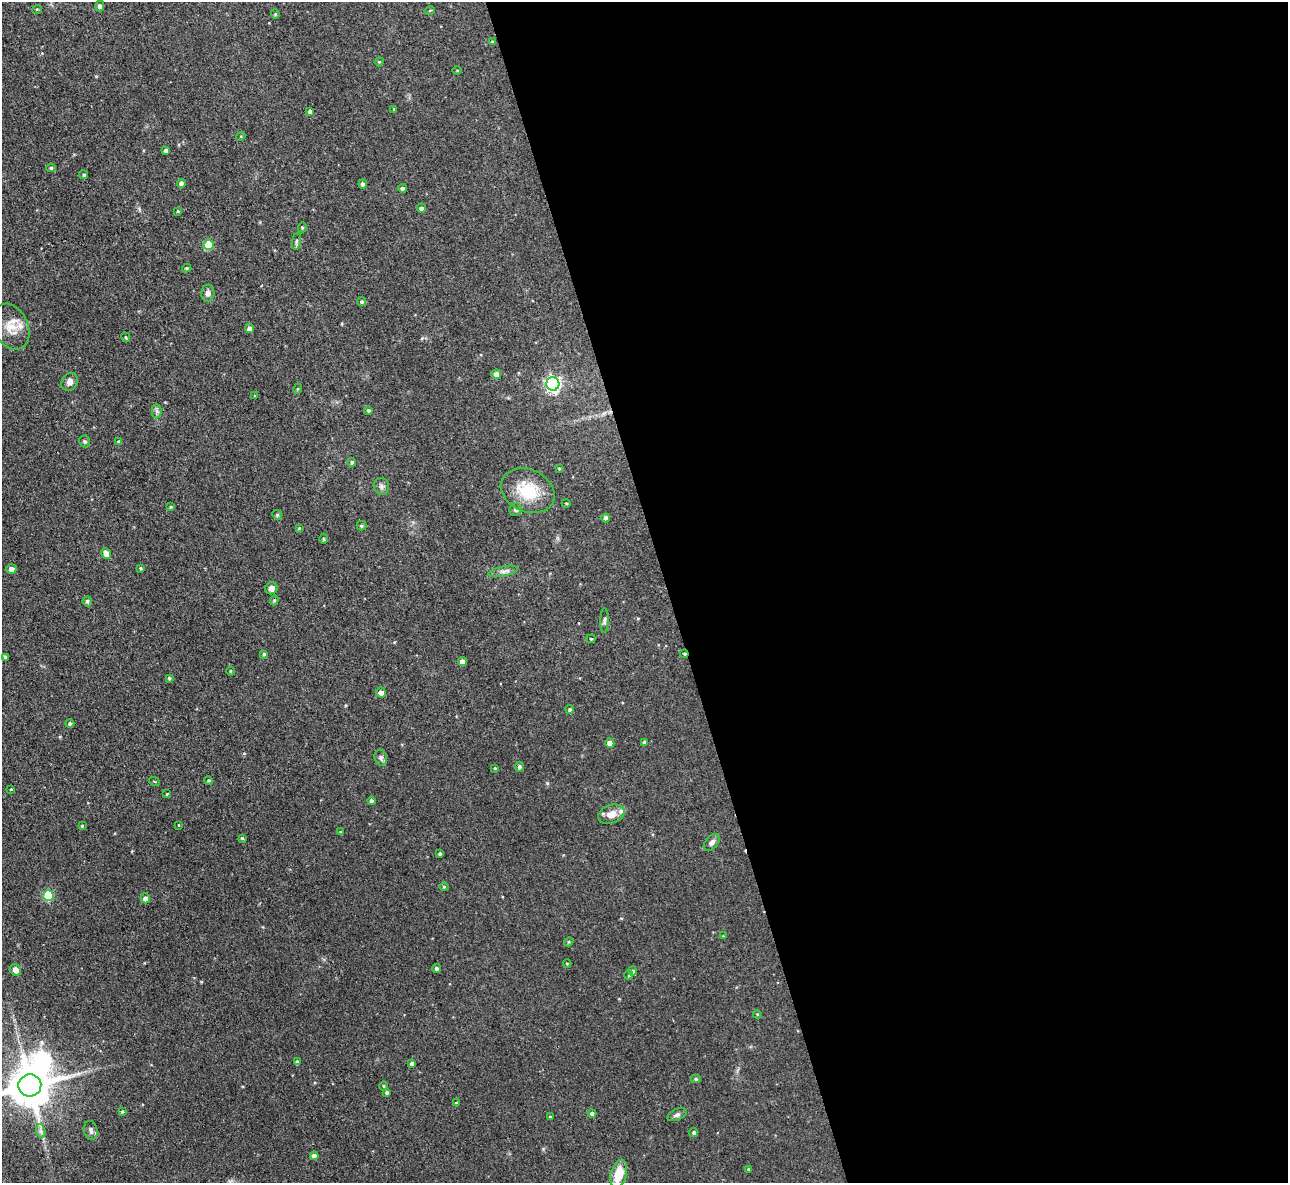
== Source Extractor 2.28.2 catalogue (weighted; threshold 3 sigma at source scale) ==
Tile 8 of 4 x 4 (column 4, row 2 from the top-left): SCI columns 3860-5145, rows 2504-3684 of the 5145 x 5129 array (HDU 1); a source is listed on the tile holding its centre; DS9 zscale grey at full resolution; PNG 1290 x 1185 px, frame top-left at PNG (2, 2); each listed source drawn as its Kron ellipse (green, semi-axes under 4 px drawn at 4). Shown black and unused: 48% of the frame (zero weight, under 3 of 4 exposures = <1% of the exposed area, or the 3 px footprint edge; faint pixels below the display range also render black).
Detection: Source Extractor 2.28.2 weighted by HDU 2 'WHT'; one run over the whole footprint, this tile lists its part. Background 0.0486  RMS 0.0073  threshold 0.033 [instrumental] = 3 sigma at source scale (4.5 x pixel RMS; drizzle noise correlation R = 1.50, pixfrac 1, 0.05/0.05 arcsec/px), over >= 5 px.
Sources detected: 114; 1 inside a brighter object's white glare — neither listed nor drawn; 2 inside a brighter listed object's ellipse — not listed separately; the other 111 listed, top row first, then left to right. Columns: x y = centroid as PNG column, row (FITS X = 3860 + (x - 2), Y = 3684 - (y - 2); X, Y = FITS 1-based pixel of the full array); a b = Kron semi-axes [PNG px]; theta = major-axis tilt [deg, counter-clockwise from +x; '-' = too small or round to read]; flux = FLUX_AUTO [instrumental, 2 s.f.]
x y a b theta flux
100 6 5 4 - 2.1
37 9 5 3 - 0.58
430 10 5 3 - 0.6
275 14 4 4 - 0.73
492 42 4 3 - 0.75
379 62 4 3 - 0.66
457 70 5 3 - 0.65
394 109 3 3 - 0.76
310 111 4 3 - 1.7
241 136 5 3 - 0.65
166 150 4 3 - 2
51 168 5 4 - 1.4
84 175 4 4 - 1.2
181 183 4 4 - 2.1
363 184 4 4 - 2
402 188 4 4 - 1.9
421 208 5 4 - 1.9
178 211 4 3 - 0.71
302 227 5 4 - 0.96
297 241 9 4 80 1.5
208 245 5 5 - 22
187 268 4 3 - 0.99
208 293 8 6 84 2.8
362 302 5 4 - 1.2
11 327 24 17 -64 12
250 329 4 4 - 3.7
126 337 5 3 - 0.78
496 374 5 5 - 3.2
70 382 9 8 - 3.5
553 384 7 6 - 180
297 389 5 3 - 0.61
254 396 4 2 - 0.49
368 410 4 4 - 1.2
157 411 7 5 -90 1.7
85 441 6 5 - 1.2
119 442 4 4 - 1.4
352 462 4 4 - 1.3
559 468 4 3 - 0.75
381 486 8 7 - 2.3
528 491 28 21 -24 28
566 503 4 3 - 0.65
171 507 4 3 - 0.73
516 510 6 6 - 1.9
277 515 5 4 - 1
606 518 4 4 - 2.7
361 526 5 5 - 1.3
299 528 4 3 - 0.65
324 539 5 3 - 0.76
106 554 6 4 -62 4.5
141 568 4 3 - 0.86
11 569 5 5 - 3.5
503 571 15 5 12 3.1
271 588 6 5 - 3
274 600 5 4 - 1.1
87 601 5 4 - 1.5
605 620 12 4 89 1.6
591 639 4 4 - 0.78
264 654 4 4 - 1.1
684 654 4 3 - 0.87
5 657 4 3 - 1.7
462 662 4 4 - 4.6
230 671 4 3 - 0.65
169 678 4 3 - 1.1
381 693 5 5 - 3.1
570 709 4 4 - 1.2
70 723 4 4 - 1.6
610 743 4 4 - 6
644 743 4 4 - 1.5
381 758 8 6 -74 2.1
519 767 5 4 - 1.7
495 768 3 3 - 0.62
154 781 5 3 - 0.58
208 781 4 4 - 0.83
11 789 4 3 - 0.68
167 794 4 3 - 0.62
371 801 4 3 - 1.7
611 814 14 9 20 7.3
179 825 3 2 - 0.49
82 826 4 3 - 0.67
341 832 4 3 - 0.66
242 838 4 4 - 0.94
712 842 10 6 48 2.7
440 854 3 3 - 1.1
444 887 4 4 - 0.78
48 895 5 5 - 34
145 898 5 5 - 3.1
723 936 4 4 - 0.55
569 942 5 4 - 0.8
567 963 4 3 - 0.54
436 968 4 4 - 1.5
15 970 6 5 - 4.8
632 971 4 4 - 2.2
629 975 4 4 - 0.76
757 1014 4 3 - 0.68
297 1062 4 4 - 2
412 1063 4 4 - 1.5
696 1079 5 4 - 1
30 1085 11 11 - 2900
383 1086 5 3 - 0.66
387 1093 4 3 - 1.3
456 1103 4 3 - 0.68
122 1112 3 3 - 0.78
592 1113 4 4 - 1.7
677 1115 10 5 24 2.2
550 1117 4 2 - 0.49
91 1130 9 6 -75 2.5
41 1131 7 4 -71 1.9
694 1133 4 4 - 1.6
314 1156 4 4 - 3.3
749 1169 4 3 - 0.81
619 1174 14 7 73 15
Overlapping masked pixels (flux is a lower limit): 1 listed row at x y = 684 654
Isophote crosses this tile's border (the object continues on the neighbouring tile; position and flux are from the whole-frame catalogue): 1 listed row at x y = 30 1085